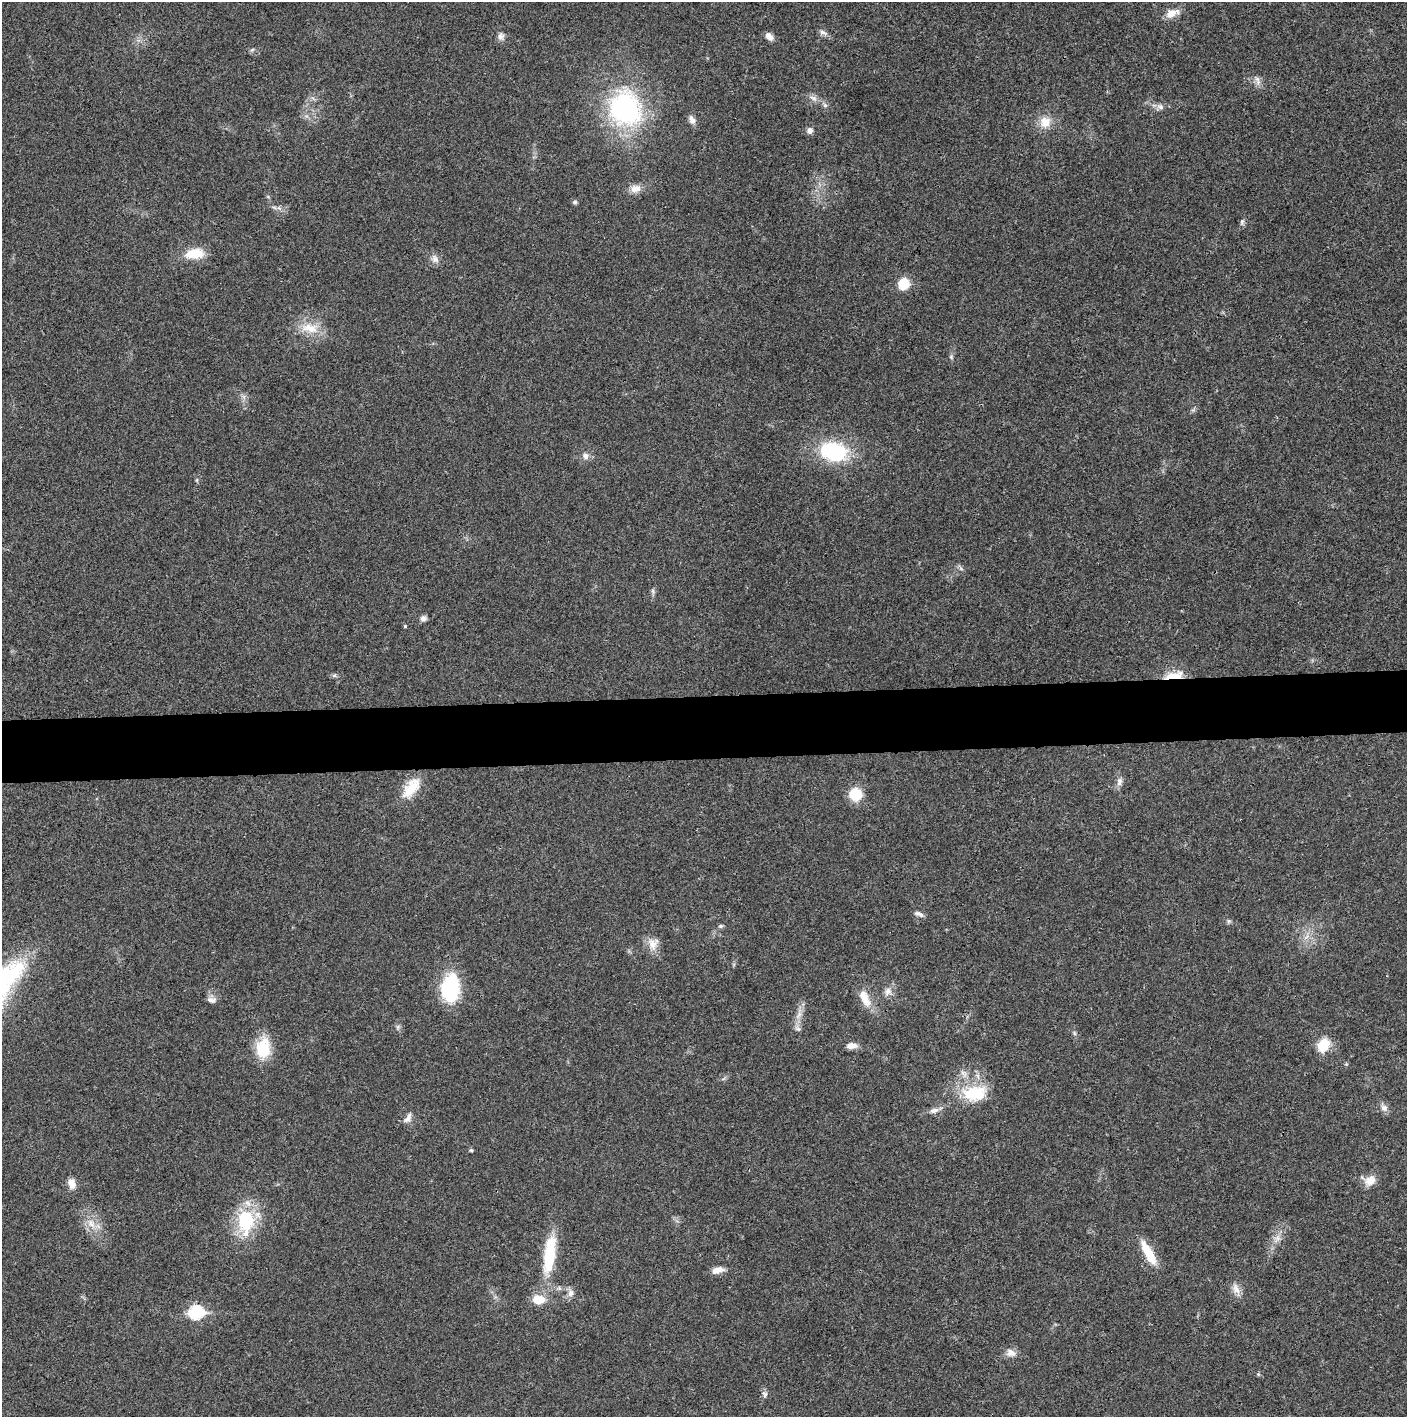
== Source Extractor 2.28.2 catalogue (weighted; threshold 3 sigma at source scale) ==
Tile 5 of 3 x 3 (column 2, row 2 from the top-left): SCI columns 1410-2814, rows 1417-2831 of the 4222 x 4245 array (HDU 1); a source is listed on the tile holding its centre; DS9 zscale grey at full resolution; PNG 1409 x 1419 px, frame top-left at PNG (2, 2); no overlay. Shown black and unused: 4% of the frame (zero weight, under 3 of 4 exposures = <1% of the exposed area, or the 3 px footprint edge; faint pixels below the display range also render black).
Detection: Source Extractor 2.28.2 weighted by HDU 2 'WHT'; one run over the whole footprint, this tile lists its part. Background 0.0189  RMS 0.0041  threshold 0.0185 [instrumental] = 3 sigma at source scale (4.5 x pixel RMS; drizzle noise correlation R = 1.50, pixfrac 1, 0.05/0.05 arcsec/px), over >= 5 px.
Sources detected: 65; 1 inside a brighter listed object's ellipse — not listed separately; the other 64 listed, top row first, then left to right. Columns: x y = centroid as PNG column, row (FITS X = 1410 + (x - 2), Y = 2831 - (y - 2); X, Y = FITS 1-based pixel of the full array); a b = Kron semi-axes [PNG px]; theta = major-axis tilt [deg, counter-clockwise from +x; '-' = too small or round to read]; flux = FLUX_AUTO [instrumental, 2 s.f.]
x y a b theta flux
1172 13 19 10 23 4.3
823 32 10 7 -18 1.5
501 36 11 8 77 1.8
769 36 10 6 -46 2.5
252 50 7 4 44 0.67
1257 81 16 6 -75 1.9
813 98 11 6 -24 1.8
825 105 7 5 -44 0.99
1160 107 8 7 - 1.4
625 109 34 30 -71 72
692 120 12 7 -67 2
1045 122 15 14 - 6
810 130 7 7 - 1.7
635 189 14 11 11 3.5
575 202 6 6 - 0.85
1242 222 8 5 82 1
194 254 18 10 7 11
435 259 12 8 -59 2.4
904 284 10 9 - 11
310 328 26 13 -11 8.6
951 357 5 5 - 0.59
833 451 25 17 -11 37
586 456 7 7 - 2.1
653 591 7 4 -72 0.8
423 618 7 7 - 1.7
405 626 4 4 - 0.46
334 675 7 5 30 0.78
1174 676 22 8 8 8.3
1119 782 12 7 80 2.1
411 788 30 15 54 10
855 794 11 11 - 13
919 914 13 6 -22 1.6
1229 921 6 6 - 0.74
721 926 6 5 - 0.82
653 944 18 13 64 4.5
450 989 31 19 84 29
888 991 12 10 71 2.7
865 998 25 11 -62 6.5
211 1000 12 7 -7 1.9
799 1015 14 5 55 2.4
798 1029 9 6 -26 1.3
1074 1033 6 4 -71 0.64
1324 1045 16 11 65 9.6
851 1046 11 7 5 3
263 1048 26 18 83 13
975 1093 37 22 7 19
1384 1108 11 8 -56 2.2
934 1110 13 7 17 2.2
408 1118 14 8 60 2.3
471 1150 5 4 - 0.56
1370 1180 17 13 -4 4.6
72 1184 12 8 -75 3.7
246 1221 27 18 90 26
91 1224 17 9 -54 5
1277 1238 7 6 - 1.8
1148 1253 35 10 -61 10
549 1255 51 14 83 21
717 1270 15 8 14 3.4
1236 1289 19 9 -65 3.3
571 1293 10 8 83 2.2
196 1312 8 7 - 56
1011 1353 13 10 -16 3
1258 1374 6 4 -72 0.49
765 1394 8 7 - 1.3
Overlapping masked pixels (flux is a lower limit): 1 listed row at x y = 1174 676